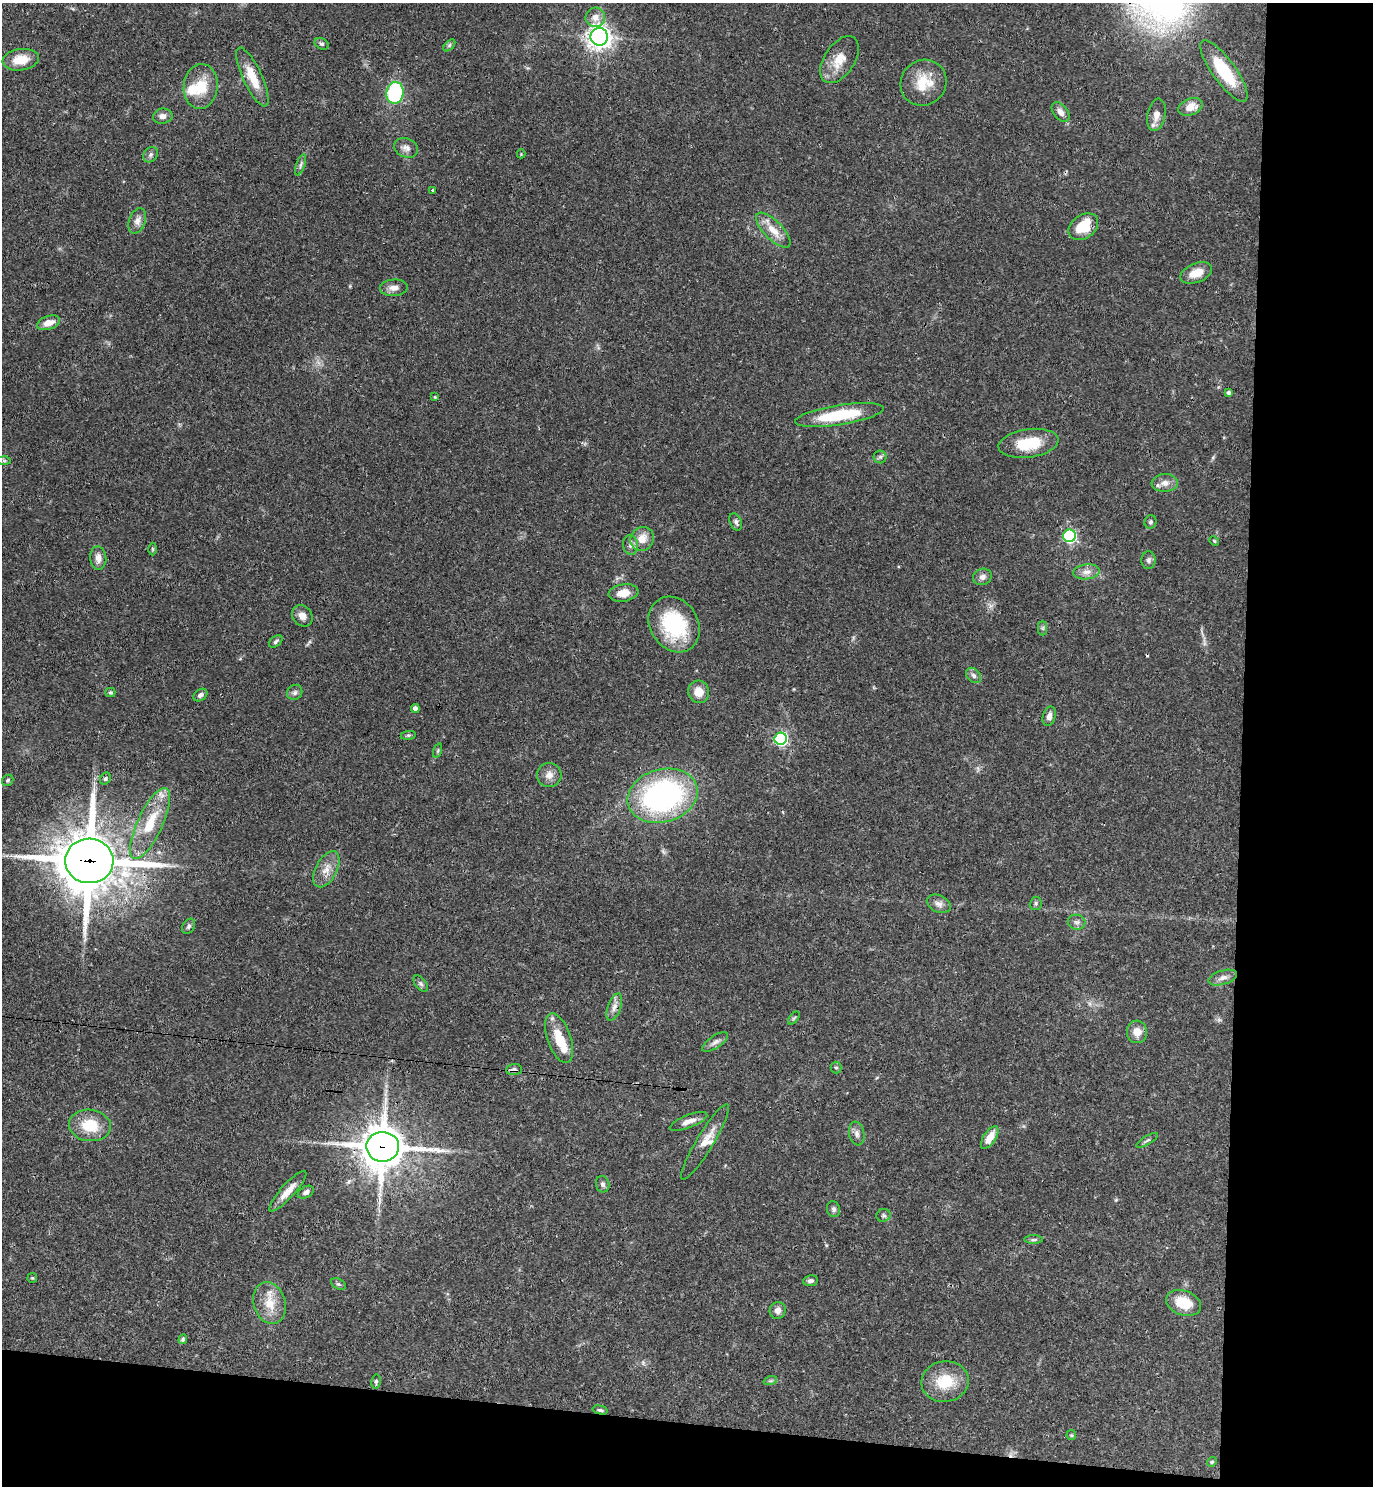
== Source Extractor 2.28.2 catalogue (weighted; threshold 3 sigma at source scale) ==
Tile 9 of 3 x 3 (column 3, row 3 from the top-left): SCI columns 3011-4381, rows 19-1502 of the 4601 x 4479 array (HDU 1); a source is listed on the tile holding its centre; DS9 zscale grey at full resolution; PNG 1375 x 1488 px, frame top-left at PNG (2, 3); each listed source drawn as its Kron ellipse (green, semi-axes under 4 px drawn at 4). Shown black and unused: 14% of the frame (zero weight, under 3 of 4 exposures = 6% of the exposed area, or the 3 px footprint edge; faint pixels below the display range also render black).
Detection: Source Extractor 2.28.2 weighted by HDU 2 'WHT'; one run over the whole footprint, this tile lists its part. Background 0.0595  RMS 0.0031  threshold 0.014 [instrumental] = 3 sigma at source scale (4.5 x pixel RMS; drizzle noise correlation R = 1.50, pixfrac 1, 0.05/0.05 arcsec/px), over >= 5 px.
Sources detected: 109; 1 inside a brighter object's white glare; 1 cosmic-ray / hot-pixel residue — neither listed nor drawn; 2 inside a brighter listed object's ellipse — not listed separately; the other 105 listed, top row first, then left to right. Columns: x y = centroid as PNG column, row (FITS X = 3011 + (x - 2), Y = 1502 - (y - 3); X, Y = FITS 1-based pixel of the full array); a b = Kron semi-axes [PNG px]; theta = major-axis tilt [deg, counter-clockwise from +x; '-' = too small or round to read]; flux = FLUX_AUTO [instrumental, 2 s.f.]
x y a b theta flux
595 17 10 9 - 2.4
599 37 9 8 - 210
322 44 7 5 -27 0.64
449 45 7 4 46 0.54
21 60 18 10 8 5.9
840 60 26 15 56 6.1
1224 71 37 11 -54 15
252 77 32 9 -65 7.1
923 83 24 22 44 8.8
201 86 22 17 84 8.4
395 93 11 8 81 30
1191 107 13 8 21 3.5
1061 112 11 7 -50 2
1156 115 16 9 79 2.8
163 116 10 7 9 1.8
406 148 12 9 -23 1.8
521 154 4 4 - 0.32
151 155 8 6 52 0.94
301 165 11 4 71 0.89
433 190 3 3 - 0.49
137 221 13 8 70 1.8
1083 227 16 11 36 10
773 230 23 9 -46 4.7
1196 273 16 9 22 4.7
394 288 14 8 3 2.2
49 323 12 7 18 3
1229 393 4 4 - 0.79
435 397 3 3 - 0.29
839 415 45 10 9 17
1028 443 30 14 8 11
880 457 6 6 - 0.7
4 460 7 4 -1 0.52
1165 483 13 9 3 2.4
736 522 9 6 -66 0.94
1150 522 6 6 - 0.68
1069 536 6 6 - 47
642 539 12 11 - 4.1
1214 541 5 4 - 0.34
630 545 10 7 -80 1.3
153 549 6 4 -89 0.38
98 558 12 8 -86 2.3
1148 560 9 7 87 0.98
1086 572 13 7 7 2.1
982 577 9 8 - 1.4
623 593 15 8 9 4
302 616 11 9 -49 2.4
674 624 29 24 -57 24
1043 628 7 4 90 0.6
276 641 8 5 40 0.69
974 675 9 6 -45 1.1
110 692 5 4 - 0.52
295 692 8 7 - 0.87
699 692 11 10 - 3.6
200 695 7 5 37 1.1
415 708 4 4 - 1.3
1049 716 10 6 74 1.6
408 735 8 4 8 0.51
781 739 6 6 - 52
438 750 7 3 71 0.43
549 775 12 12 - 2.4
105 779 6 5 - 0.5
8 780 6 5 - 0.46
663 796 36 26 16 73
150 823 39 12 65 11
89 861 24 22 -4 1600
326 869 19 10 63 3.5
1036 903 7 6 - 0.63
939 904 12 8 -26 1.8
1077 922 9 7 -11 1.1
189 926 8 6 57 0.76
1223 978 15 7 17 1.8
421 984 9 5 -52 0.77
614 1007 14 6 69 1.7
794 1018 7 4 52 0.42
1137 1032 11 10 - 3.2
559 1038 26 11 -71 7.6
715 1042 15 6 34 1.4
836 1068 6 5 - 0.63
514 1070 8 5 4 0.88
688 1121 20 6 22 2.5
90 1125 21 15 -6 9.3
857 1134 12 7 -80 1.4
990 1137 13 6 56 4
1147 1140 12 3 31 0.64
705 1142 44 8 59 4.5
383 1147 16 15 - 980
603 1184 8 6 -76 0.99
288 1191 26 7 48 3.9
306 1192 8 5 29 1.1
834 1209 8 6 -75 0.84
883 1215 7 6 - 0.68
1033 1240 9 4 0 0.59
32 1278 5 4 - 0.36
811 1281 8 5 7 0.93
338 1284 8 5 -27 0.6
270 1303 21 16 -73 6.2
1184 1303 18 12 -19 8.2
778 1310 8 8 - 1.6
183 1339 5 4 - 0.67
376 1381 7 4 82 0.6
770 1381 7 4 18 0.59
945 1382 23 20 9 10
600 1410 7 4 -14 0.57
1071 1435 5 5 - 0.42
1212 1462 5 4 - 0.4
Overlapping masked pixels (flux is a lower limit): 3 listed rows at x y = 89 861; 514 1070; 383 1147